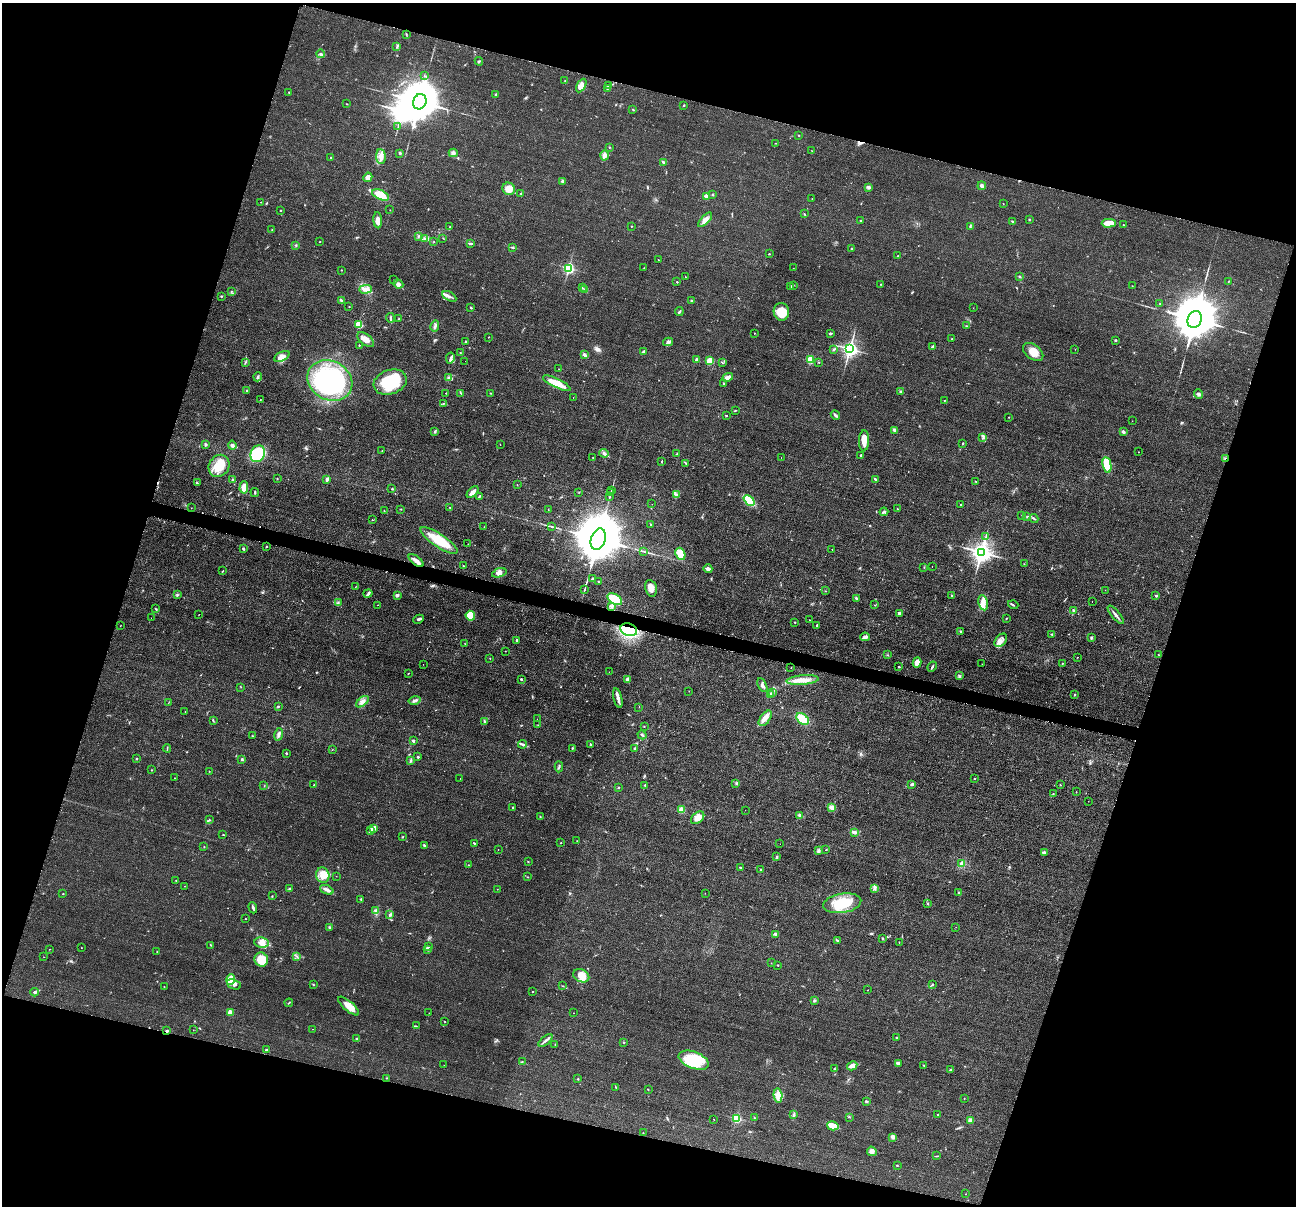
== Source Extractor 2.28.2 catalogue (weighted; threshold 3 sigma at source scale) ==
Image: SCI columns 10-5184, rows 259-5072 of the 5195 x 5211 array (HDU 1 of 3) = the unmasked area's bounding box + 8 px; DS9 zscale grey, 4 x 4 block average (1 PNG px = mean of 4 x 4 image px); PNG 1298 x 1208 px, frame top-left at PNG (2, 3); each listed source drawn as its Kron ellipse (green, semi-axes under 4 px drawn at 4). Shown black and unused: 35% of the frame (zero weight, under 2 of 3 exposures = <1% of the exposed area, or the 3 px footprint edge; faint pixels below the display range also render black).
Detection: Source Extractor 2.28.2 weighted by HDU 2 'WHT'. Background 0.0452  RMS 0.0086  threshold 0.0386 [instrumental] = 3 sigma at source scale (4.5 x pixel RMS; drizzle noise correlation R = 1.50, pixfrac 1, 0.05/0.05 arcsec/px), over >= 5 px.
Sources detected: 485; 2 inside a brighter object's white glare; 10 cosmic-ray / hot-pixel residue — neither listed nor drawn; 5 coinciding with a brighter row at this scale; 13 inside a brighter listed object's ellipse — not listed separately; the other 455 listed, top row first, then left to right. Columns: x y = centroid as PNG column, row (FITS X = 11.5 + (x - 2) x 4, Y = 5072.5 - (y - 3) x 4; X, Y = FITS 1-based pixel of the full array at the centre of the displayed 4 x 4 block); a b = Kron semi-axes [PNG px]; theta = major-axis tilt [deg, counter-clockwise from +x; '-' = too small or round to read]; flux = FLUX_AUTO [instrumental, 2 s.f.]
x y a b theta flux
406 34 2 2 - 2.3
397 46 3 2 - 5
320 54 4 3 - 9.2
479 61 4 2 - 5
424 76 3 2 - 2
565 81 2 2 - 1.9
581 85 7 4 61 35
608 85 2 2 - 2.3
607 89 2 2 - 3.4
289 93 2 2 - 3
496 95 2 2 - 2.6
420 102 8 6 65 20000
347 104 2 2 - 2.2
684 105 2 2 - 3.7
633 110 3 2 - 3.4
398 127 3 2 - 3.6
798 135 2 2 - 3.2
776 143 2 2 - 1.5
609 147 2 2 - 3.2
812 151 2 2 - 1.2
400 153 3 2 - 4
453 153 4 3 - 10
605 155 5 4 - 17
331 157 2 2 - 2.4
381 157 7 4 -86 32
663 162 4 2 - 12
368 177 5 3 - 41
562 181 3 2 - 6.8
982 186 4 2 - 16
868 187 4 3 - 12
509 189 6 6 - 48
521 193 3 2 - 4.2
381 195 9 4 -24 98
713 195 2 2 - 3.1
707 196 2 2 - 66
812 198 2 2 - 1.3
261 202 2 2 - 2.8
1003 203 2 2 - 1.6
281 210 2 2 - 2.4
390 210 2 2 - 1.1
804 214 2 2 - 3.5
1029 219 2 2 - 3.8
378 220 8 4 -86 29
705 220 9 4 47 31
861 221 2 2 - 3.7
1012 221 2 2 - 3
1109 223 7 3 0 84
1124 225 2 2 - 2.6
631 226 2 2 - 2.7
450 227 2 2 - 2.9
970 227 3 2 - 4.1
272 230 2 2 - 2.1
418 236 3 2 - 5.5
425 238 3 2 - 5.7
443 238 2 2 - 2.5
320 241 2 2 - 2.5
434 241 2 2 - 2.2
470 244 3 2 - 6.8
296 245 2 2 - 3.1
513 247 3 2 - 2.9
852 248 3 2 - 6.1
769 254 2 2 - 3.2
898 256 2 2 - 3.7
658 260 2 2 - 1.2
569 268 2 2 - 640
644 268 2 2 - 2
793 268 2 2 - 0.94
341 270 2 2 - 1.9
1019 276 2 2 - 3.2
685 277 2 2 - 1.9
393 280 2 2 - 1.9
1229 281 3 2 - 2.2
677 282 2 2 - 6.2
398 284 5 4 - 20
881 284 2 2 - 2.3
793 285 2 2 - 2.7
791 286 2 2 - 3.2
1132 286 2 2 - 1.4
582 288 2 2 - 3.1
366 289 6 4 2 27
584 289 2 2 - 1.6
231 291 2 2 - 1.9
221 296 3 2 - 3.5
449 296 7 3 -29 16
341 300 3 2 - 7.5
691 301 2 2 - 6.7
1160 304 2 2 - 2.5
349 307 2 2 - 4.3
471 308 3 2 - 4.5
973 308 2 2 - 0.95
679 312 4 2 - 7.9
781 312 9 7 -80 93
390 318 5 2 - 8.5
399 319 2 2 - 2.9
1195 319 9 7 69 27000
359 324 2 2 - 220
435 326 5 2 - 15
967 326 2 2 - 2.8
754 333 2 2 - 3.3
830 333 3 2 - 9.4
489 337 2 2 - 1.8
952 339 2 2 - 3.9
366 340 10 5 -40 35
1116 340 2 2 - 5.8
465 341 3 2 - 3
668 342 5 4 - 16
359 345 2 2 - 3
932 346 4 2 - 5.1
834 349 3 2 - 4.1
850 349 3 3 - 1600
1075 349 2 2 - 1.2
643 351 4 2 - 8.4
1033 352 11 7 -36 59
460 353 2 2 - 2.1
585 355 4 2 - 22
282 357 8 4 27 33
450 358 5 2 - 8.8
696 360 3 2 - 8.4
810 360 2 2 - 220
465 361 2 2 - 1.5
710 361 4 4 - 49
245 362 3 2 - 4.2
819 362 2 2 - 2.8
722 363 2 2 - 2.2
559 369 2 2 - 1.4
258 377 4 2 - 7.1
728 377 5 3 - 26
448 378 4 2 - 6.4
330 381 23 19 -30 750
390 382 17 12 20 240
557 383 15 4 -26 79
724 384 3 2 - 6.4
247 390 2 2 - 4.3
900 391 3 2 - 4.6
446 393 2 2 - 2.7
461 393 3 2 - 5.5
491 393 2 2 - 2.1
1198 394 4 4 - 12
573 398 2 2 - 1.9
260 400 2 2 - 1.3
944 401 2 2 - 1.7
443 404 2 2 - 2.8
735 410 3 2 - 3.3
726 415 2 2 - 6.8
835 415 5 2 - 11
1008 417 2 2 - 2
1132 421 2 2 - 0.82
895 430 3 3 - 7.1
435 432 2 2 - 4.8
1123 432 3 3 - 9.6
983 438 3 2 - 5.6
864 441 10 5 88 43
500 444 2 2 - 1.4
963 444 2 2 - 3.7
205 445 3 2 - 4.9
232 445 4 3 - 13
382 451 2 2 - 1.5
1138 452 2 2 - 1.6
604 453 4 3 - 11
258 454 9 7 64 240
677 454 3 2 - 2.8
861 456 4 2 - 6.6
781 457 2 2 - 1.1
593 458 2 2 - 1.8
1225 459 3 2 - 4.3
662 461 2 2 - 2.6
686 463 3 2 - 5.7
1107 465 8 4 -79 130
219 466 11 10 - 90
277 478 2 2 - 2.4
327 479 4 3 - 11
875 479 3 2 - 6.4
232 480 3 2 - 6.6
975 481 2 2 - 2.7
197 483 3 2 - 5.8
517 485 2 2 - 1.6
244 487 6 4 88 37
392 488 2 2 - 2.5
611 491 2 2 - 1.8
255 492 4 2 - 5.5
473 492 7 3 45 25
579 492 2 2 - 2.5
611 493 2 2 - 3
676 494 4 2 - 10
479 496 3 2 - 5.9
610 496 2 2 - 3.7
749 500 6 3 -42 190
652 504 2 2 - 0.75
960 504 2 2 - 3.4
450 507 2 2 - 2
191 508 2 2 - 1
401 509 2 2 - 0.79
897 509 2 2 - 2.9
548 510 2 2 - 1.3
384 511 2 2 - 1.7
884 512 4 2 - 7.9
1022 515 2 2 - 2.1
1027 517 2 2 - 2.9
1034 518 4 2 - 6.2
372 520 2 2 - 2.1
651 525 3 2 - 4
484 527 2 2 - 1.4
552 527 3 2 - 4.2
986 537 2 2 - 3.2
598 539 11 7 71 47000
439 541 22 6 -33 150
468 544 2 2 - 2.4
266 547 3 2 - 3.4
243 549 4 2 - 6.2
832 549 2 2 - 7
643 551 2 2 - 2.2
981 552 4 3 - 3600
680 554 6 4 -65 83
416 560 9 3 -37 25
1024 564 2 2 - 1.7
463 566 3 2 - 4.2
924 567 2 2 - 2.8
932 567 2 2 - 1.2
708 569 4 3 - 16
223 571 3 2 - 2.2
499 573 7 3 18 18
592 579 3 2 - 4.1
599 582 2 2 - 2.6
355 587 2 2 - 2.1
651 588 8 5 -79 36
584 590 2 2 - 2
1105 590 2 2 - 0.94
826 591 2 2 - 1.8
368 593 5 2 - 9
177 595 3 2 - 5.6
397 595 3 2 - 13
952 596 2 2 - 2
1156 596 2 2 - 11
856 598 4 2 - 6.3
615 599 8 5 -33 140
1092 602 2 2 - 2
338 603 2 2 - 3.1
983 603 8 4 -79 31
377 605 2 2 - 2.5
875 605 2 2 - 1.7
1013 605 5 2 - 6.3
611 606 3 2 - 7.7
156 609 3 2 - 3.3
1074 610 2 2 - 3.3
899 613 2 2 - 15
199 615 2 2 - 1.1
1116 615 11 2 -51 19
470 616 5 5 - 81
151 618 2 2 - 0.78
1006 618 2 2 - 2.6
418 619 5 3 - 10
809 620 2 2 - 5
795 622 2 2 - 3.8
817 625 2 2 - 7.1
120 626 2 2 - 1.4
629 630 8 6 -19 340
961 632 2 2 - 2.7
1052 634 3 2 - 5.2
865 637 5 4 - 16
1091 638 3 2 - 5.4
517 640 2 2 - 7.7
1001 640 7 5 50 28
465 644 2 2 - 1.6
505 651 2 2 - 1.4
1159 654 2 2 - 1.5
887 655 2 2 - 2.8
1077 657 2 2 - 1.9
490 658 2 2 - 2
917 662 5 4 - 39
1062 663 2 2 - 2.3
423 664 2 2 - 2.1
982 664 2 2 - 1.4
899 667 2 2 - 4.3
932 667 5 2 - 7.3
791 668 2 2 - 6.5
609 672 2 2 - 0.69
408 673 3 2 - 2.4
959 676 2 2 - 3.7
521 679 2 2 - 13
628 680 2 2 - 65
803 680 16 4 5 62
762 685 7 3 -64 17
241 687 2 2 - 1.4
689 691 2 2 - 1.4
773 693 3 2 - 3.7
1075 694 3 2 - 4.5
770 695 3 2 - 12
618 698 10 3 -76 24
415 700 6 3 13 11
362 702 7 3 38 22
168 703 2 2 - 1.4
278 706 2 2 - 4.7
639 707 2 2 - 0.86
185 712 2 2 - 1.2
765 718 9 5 54 32
537 719 2 2 - 0.84
803 719 7 4 -39 99
213 720 2 2 - 2.1
484 721 2 2 - 7.4
538 725 2 2 - 1.7
644 726 2 2 - 1.5
279 734 6 3 79 14
642 735 4 2 - 7.3
252 736 2 2 - 2.7
413 741 3 2 - 7.3
523 744 4 3 - 9.1
590 744 3 2 - 3.9
167 748 4 2 - 3.6
572 748 4 2 - 3.8
635 748 3 2 - 3.6
332 750 2 2 - 1.3
286 753 2 2 - 11
418 757 2 2 - 16
137 758 2 2 - 3.5
242 759 3 2 - 5.6
410 760 3 2 - 6.1
559 767 5 2 - 5.7
152 770 2 2 - 1.7
209 771 2 2 - 1.9
175 778 2 2 - 4.3
460 778 2 2 - 0.93
974 779 2 2 - 2.5
736 784 2 2 - 3.8
912 784 3 2 - 12
314 785 2 2 - 1.9
645 785 2 2 - 8.5
1060 785 3 2 - 1.9
264 786 2 2 - 1.8
619 787 2 2 - 1.6
1076 792 2 2 - 1.6
1053 794 2 2 - 1.7
1088 801 2 2 - 0.88
512 807 2 2 - 3.1
832 808 4 3 - 20
681 810 4 4 - 30
745 810 2 2 - 4.1
800 815 3 3 - 7.8
540 816 2 2 - 1.8
698 818 7 5 42 49
209 820 3 2 - 3.4
374 829 3 3 - 11
371 830 4 2 - 7.8
854 832 4 3 - 12
223 835 2 2 - 2.6
402 837 3 2 - 3.4
577 841 2 2 - 2.1
474 843 3 2 - 4.4
561 843 2 2 - 2.9
780 844 2 2 - 1.6
424 846 3 2 - 7.6
204 847 2 2 - 3.6
498 850 2 2 - 1.6
826 850 3 2 - 2.2
819 851 3 2 - 6.1
1045 852 3 2 - 2.2
777 856 2 2 - 4.6
528 862 2 2 - 6
962 864 4 2 - 7.7
468 865 2 2 - 1.9
740 868 3 2 - 5.3
760 869 2 2 - 4.7
323 875 8 6 -76 56
336 876 2 2 - 1.1
528 877 2 2 - 2.4
176 881 2 2 - 2.4
185 886 2 2 - 0.92
290 888 3 2 - 2.6
874 888 4 2 - 9.1
497 889 2 2 - 1.5
327 890 7 3 -23 19
959 892 2 2 - 2.5
705 893 2 2 - 1.1
63 894 2 2 - 3
272 896 2 2 - 2.4
361 899 4 2 - 5.2
842 903 19 9 9 210
928 904 2 2 - 2.6
253 908 5 2 - 12
375 911 4 2 - 7.7
390 914 3 2 - 7.1
245 919 2 2 - 4.8
330 927 4 2 - 4.8
956 927 2 2 - 0.91
775 934 3 2 - 5
882 938 2 2 - 5
837 940 2 2 - 5.5
261 943 7 5 -8 35
899 943 2 2 - 1.6
211 945 2 2 - 1.8
428 947 2 2 - 2.4
81 948 2 2 - 1.6
49 949 2 2 - 1.2
427 949 2 2 - 4.8
157 952 2 2 - 2.3
297 956 3 2 - 3.2
44 957 2 2 - 0.89
261 960 7 6 - 110
771 963 2 2 - 1.1
778 965 2 2 - 4.3
581 976 8 6 -25 69
231 980 5 4 - 120
234 984 7 5 -24 17
932 984 3 2 - 3.7
313 985 2 2 - 4.3
164 986 2 2 - 2.3
562 986 2 2 - 1.8
868 990 2 2 - 1.5
34 992 4 3 - 7.1
533 992 2 2 - 2.3
814 1001 2 2 - 10
289 1003 4 2 - 2.7
349 1006 13 5 -40 52
230 1012 2 2 - 150
429 1013 2 2 - 0.97
574 1013 2 2 - 1.3
445 1022 2 2 - 2.1
416 1026 2 2 - 3.1
313 1029 2 2 - 2.3
193 1030 2 2 - 0.87
166 1031 3 2 - 5.1
896 1037 2 2 - 4.2
356 1039 2 2 - 2.8
546 1040 8 2 39 14
623 1042 2 2 - 3.2
555 1044 2 2 - 1.5
266 1050 3 2 - 4.1
694 1060 16 8 -21 200
522 1061 2 2 - 3.2
898 1063 3 3 - 16
444 1065 2 2 - 0.74
924 1065 2 2 - 2.1
852 1066 5 3 - 35
834 1069 3 2 - 3.4
950 1070 3 2 - 4.6
387 1078 2 2 - 1.6
578 1079 2 2 - 3.7
616 1087 2 2 - 2.7
648 1089 2 2 - 3
778 1096 7 4 -85 29
964 1098 2 2 - 1.4
866 1101 3 2 - 5.9
938 1114 2 2 - 2.3
793 1115 3 2 - 5.8
849 1117 2 2 - 1.8
736 1118 3 2 - 420
754 1118 2 2 - 1.6
714 1120 2 2 - 2.2
971 1120 4 3 - 14
833 1126 6 4 -16 39
643 1133 2 2 - 1.5
893 1137 2 2 - 56
872 1151 5 4 - 24
937 1156 2 2 - 2.5
897 1165 2 2 - 6.3
966 1194 2 2 - 1.2
Overlapping masked pixels (flux is a lower limit): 3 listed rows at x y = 1225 459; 629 630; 166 1031
Diffuse or blended objects may show on this block-average render without a row.